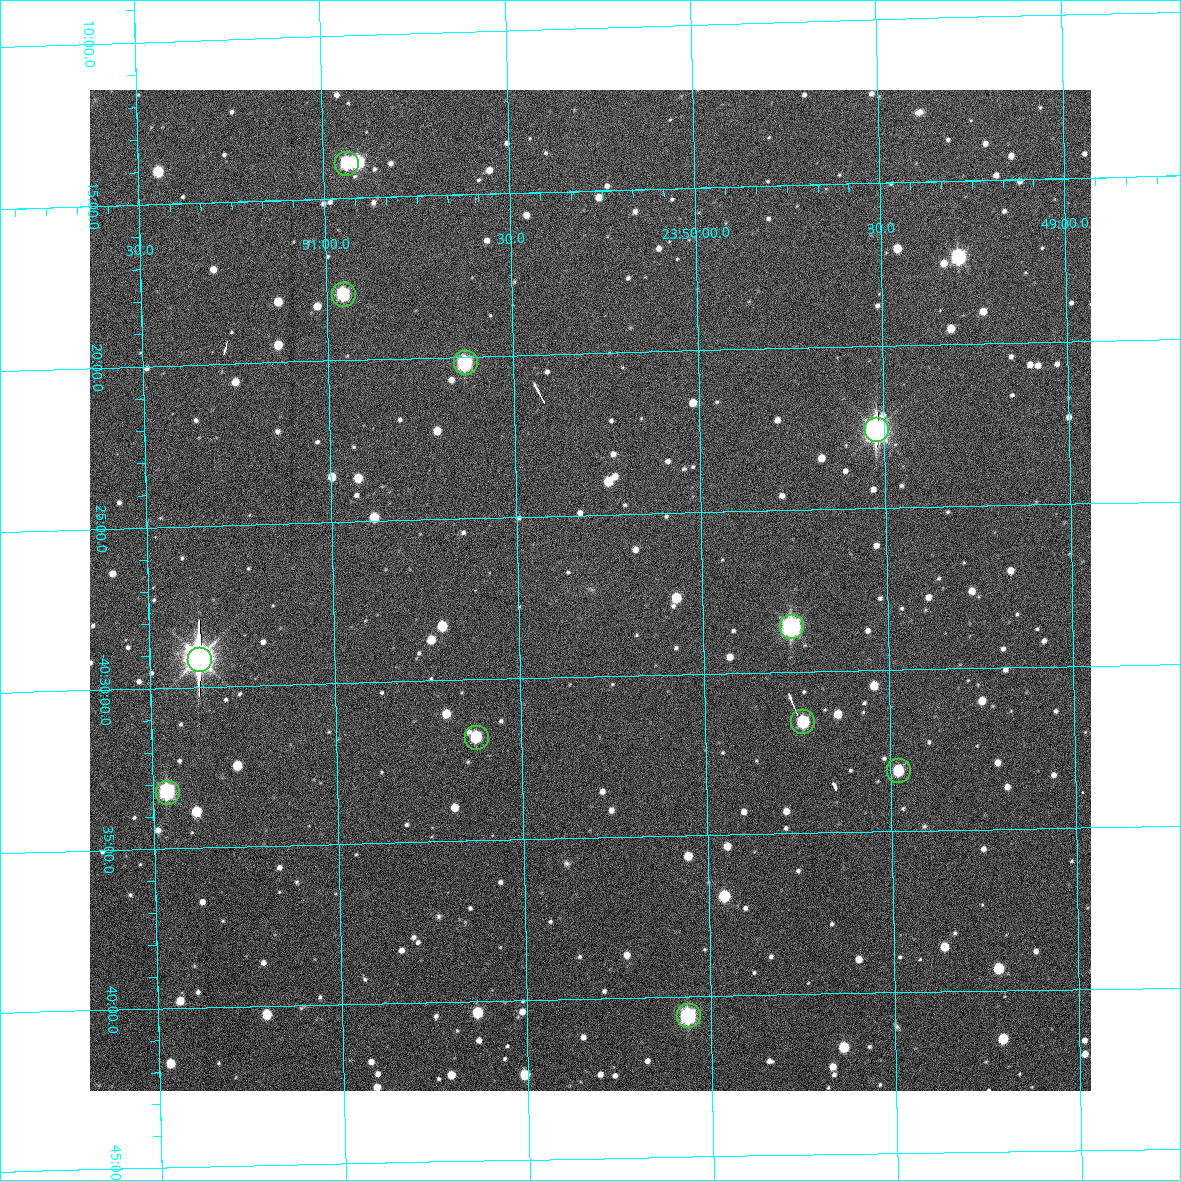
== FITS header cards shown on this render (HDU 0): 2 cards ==
NAXIS1  =                 1001
NAXIS2  =                 1001

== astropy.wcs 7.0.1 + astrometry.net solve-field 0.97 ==
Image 1001 x 1001 px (HDU 0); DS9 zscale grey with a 90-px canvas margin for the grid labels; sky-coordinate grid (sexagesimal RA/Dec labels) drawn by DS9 from the SOLVED WCS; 11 Tycho-2 reference stars matched to detected sources circled (green)
Header WCS: none
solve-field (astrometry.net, Tycho-2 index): SOLVED blind (the file carries no WCS)
Solved WCS: RA---TAN-SIP/DEC--TAN-SIP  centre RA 23:50:18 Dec -40:27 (357.58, -40.46 deg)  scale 1.85 arcsec/px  FOV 30.9' x 31.0'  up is -1 deg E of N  parity normal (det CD < 0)
(file carries no celestial WCS; the grid is the blind solution)
Tycho-2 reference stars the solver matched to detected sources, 11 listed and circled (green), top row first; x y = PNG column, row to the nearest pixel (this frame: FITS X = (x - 90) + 1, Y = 1001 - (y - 90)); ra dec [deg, ICRS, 3 dp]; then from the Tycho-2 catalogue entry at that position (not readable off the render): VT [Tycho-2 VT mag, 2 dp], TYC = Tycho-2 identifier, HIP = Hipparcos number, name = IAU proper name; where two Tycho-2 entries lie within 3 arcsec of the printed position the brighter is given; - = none
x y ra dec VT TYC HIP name
346 163 357.734 -40.232 12.03 8018-702-1 - -
343 294 357.739 -40.299 11.76 8018-932-1 - -
465 362 357.658 -40.336 11.19 8018-899-1 - -
876 429 357.380 -40.376 9.47 8018-924-1 - -
791 626 357.440 -40.476 10.35 8018-1100-1 - -
199 659 357.842 -40.485 8.62 8018-1102-1 117631 -
802 721 357.434 -40.526 12.24 8018-1069-1 - -
476 737 357.656 -40.530 11.73 8018-1072-1 - -
898 770 357.370 -40.552 12.47 8018-1001-1 - -
167 792 357.866 -40.554 10.63 8018-981-1 - -
688 1015 357.516 -40.676 11.01 8018-806-1 - -